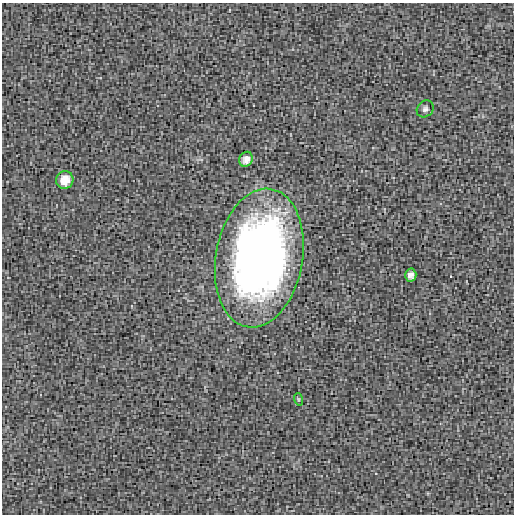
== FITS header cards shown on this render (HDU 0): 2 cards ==
NAXIS1  =                  512 / length of data axis 1
NAXIS2  =                  512 / length of data axis 2

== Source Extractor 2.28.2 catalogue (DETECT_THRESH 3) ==
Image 512 x 512 px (HDU 0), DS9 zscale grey, 1 PNG px = 1 image px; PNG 516 x 516 px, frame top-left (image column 1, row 512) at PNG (2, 3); each listed source drawn as its Kron ellipse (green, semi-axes under 4 px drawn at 4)
Background 4.73e-05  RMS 0.021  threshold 0.0645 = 3 sigma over >= 5 px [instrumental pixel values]
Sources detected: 6; all 6 listed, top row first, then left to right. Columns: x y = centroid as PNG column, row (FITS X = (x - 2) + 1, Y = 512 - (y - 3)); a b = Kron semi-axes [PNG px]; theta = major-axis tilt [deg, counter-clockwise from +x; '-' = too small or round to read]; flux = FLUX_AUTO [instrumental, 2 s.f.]
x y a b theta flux
425 109 9 7 44 4.5
246 159 8 6 66 9
65 180 9 8 - 21
259 258 70 43 80 850
411 275 6 5 - 6.2
298 399 6 4 -72 1.6